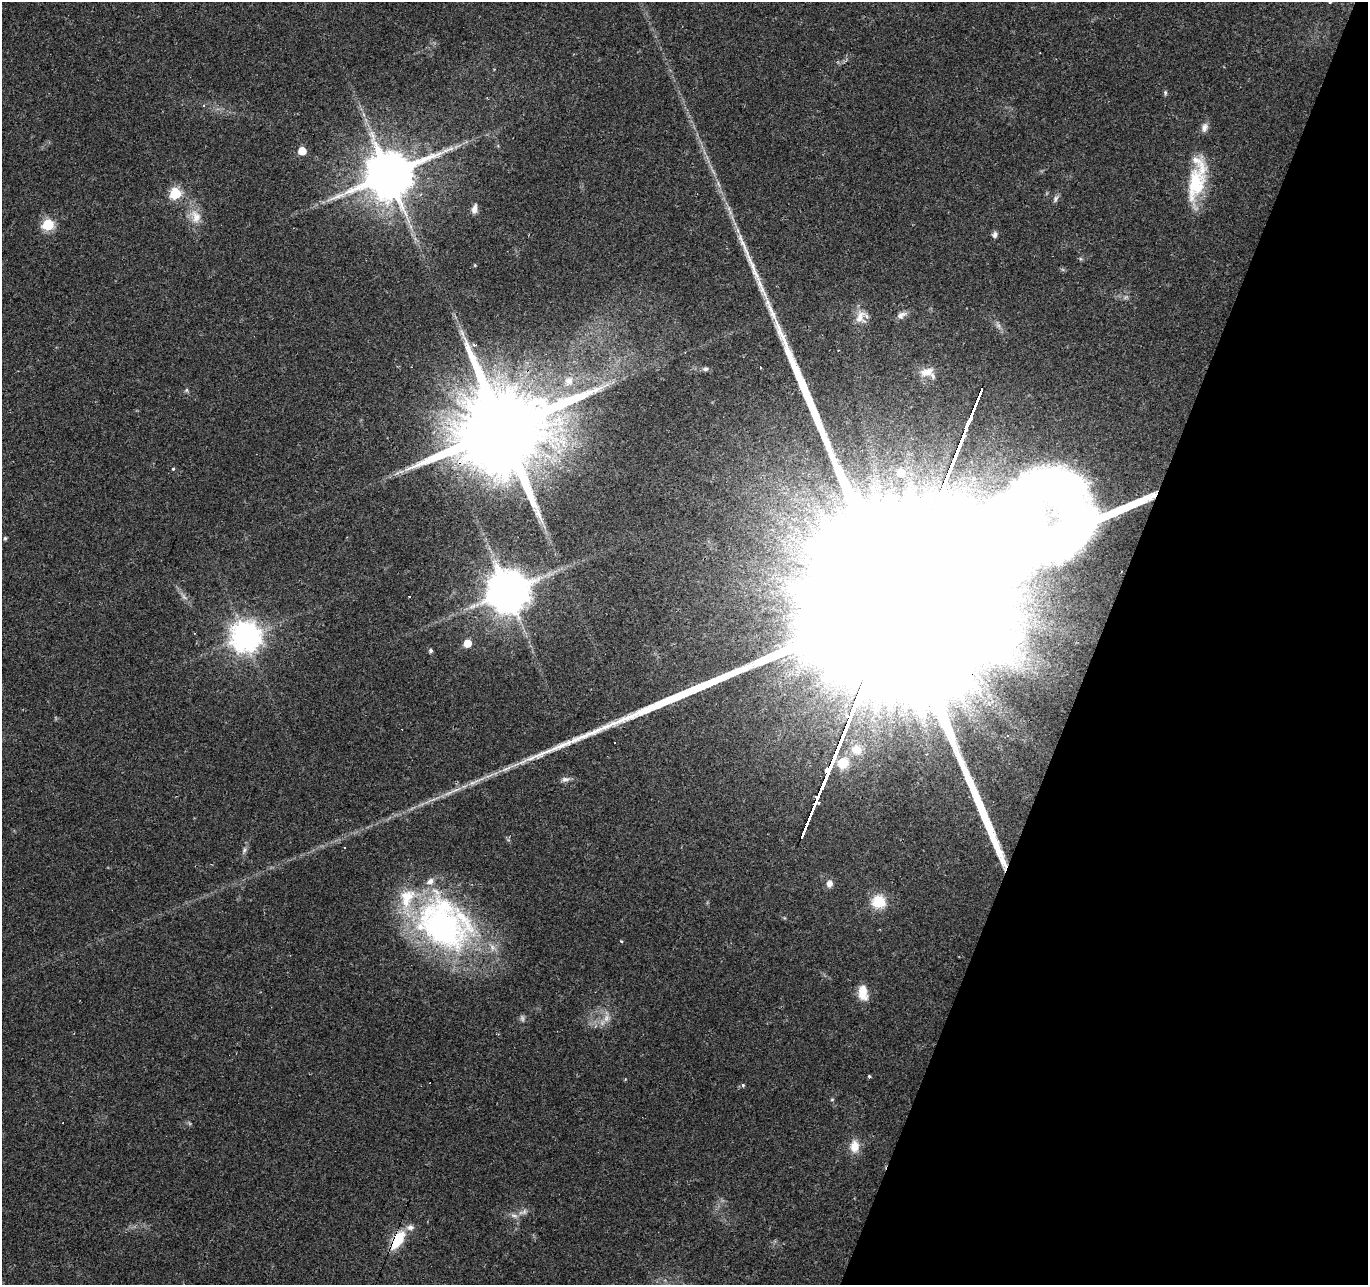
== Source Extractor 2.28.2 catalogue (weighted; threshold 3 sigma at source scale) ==
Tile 8 of 4 x 4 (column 4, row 2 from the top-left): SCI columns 4100-5465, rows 2775-4057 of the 5469 x 5613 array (HDU 1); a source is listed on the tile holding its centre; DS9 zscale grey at full resolution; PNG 1370 x 1287 px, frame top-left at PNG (2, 2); no overlay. Shown black and unused: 20% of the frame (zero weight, under 2 of 3 exposures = <1% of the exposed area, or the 3 px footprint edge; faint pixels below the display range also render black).
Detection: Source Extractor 2.28.2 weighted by HDU 2 'WHT'; one run over the whole footprint, this tile lists its part. Background 0.0349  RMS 0.004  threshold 0.018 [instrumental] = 3 sigma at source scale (4.5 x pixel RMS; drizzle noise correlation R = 1.50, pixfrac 1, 0.0396/0.0396 arcsec/px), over >= 5 px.
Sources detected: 74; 4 too faint to see at this stretch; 2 inside a brighter object's white glare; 5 cosmic-ray / hot-pixel residue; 2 long thin detections or spike segments (spike, bleed or trail) — not listed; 8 inside a brighter listed object's ellipse — not listed separately; the other 53 listed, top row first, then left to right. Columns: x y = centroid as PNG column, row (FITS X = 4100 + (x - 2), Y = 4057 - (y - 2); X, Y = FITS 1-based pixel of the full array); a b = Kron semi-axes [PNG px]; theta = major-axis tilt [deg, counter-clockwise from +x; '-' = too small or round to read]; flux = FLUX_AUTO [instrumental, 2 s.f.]
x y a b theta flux
1330 2 3 3 - 1.3
1165 93 7 4 82 0.78
203 105 3 3 - 1.9
302 151 5 5 - 8.6
389 175 14 13 - 2500
1197 179 62 20 79 26
175 193 6 6 - 35
1055 199 10 6 59 1.2
474 209 12 6 80 2.3
196 216 22 14 -70 6.6
48 225 6 6 - 36
995 234 6 6 - 1.6
1080 259 6 4 -89 0.54
475 265 4 4 - 0.38
760 284 20 8 -75 4.9
901 315 14 8 27 2.3
860 316 19 14 85 5.2
474 345 6 5 - 1
706 369 7 6 - 1
927 372 19 10 16 4.2
569 381 13 11 58 3.7
186 390 6 5 - 0.65
502 431 28 21 61 11000
173 469 3 3 - 2.8
401 472 10 4 9 1.6
901 473 8 8 - 8.9
5 538 5 4 - 0.57
508 592 12 12 - 1600
409 596 3 2 - 0.29
245 637 9 9 - 590
467 643 6 5 - 8.5
430 651 5 4 - 1
976 688 20 9 -75 7.3
989 703 11 7 -73 3.5
615 743 2 2 - 0.27
857 749 15 13 -28 6.1
565 779 13 6 11 1.7
476 781 36 4 22 5.6
344 847 3 2 - 0.44
244 850 11 5 72 1.3
830 884 9 8 - 2.2
879 902 6 6 - 49
442 924 78 54 -53 130
621 941 3 3 - 0.46
863 993 19 11 -81 6.4
606 1018 11 9 74 3.1
869 1076 4 4 - 0.55
743 1085 5 5 - 0.63
832 1099 5 4 - 0.49
854 1146 15 11 89 5.5
514 1216 12 6 -17 1.9
410 1227 11 8 4 2.3
398 1240 18 9 59 16
Overlapping masked pixels (flux is a lower limit): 2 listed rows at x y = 502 431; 398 1240
Isophote crosses this tile's border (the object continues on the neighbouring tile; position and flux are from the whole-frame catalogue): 1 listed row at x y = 1330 2